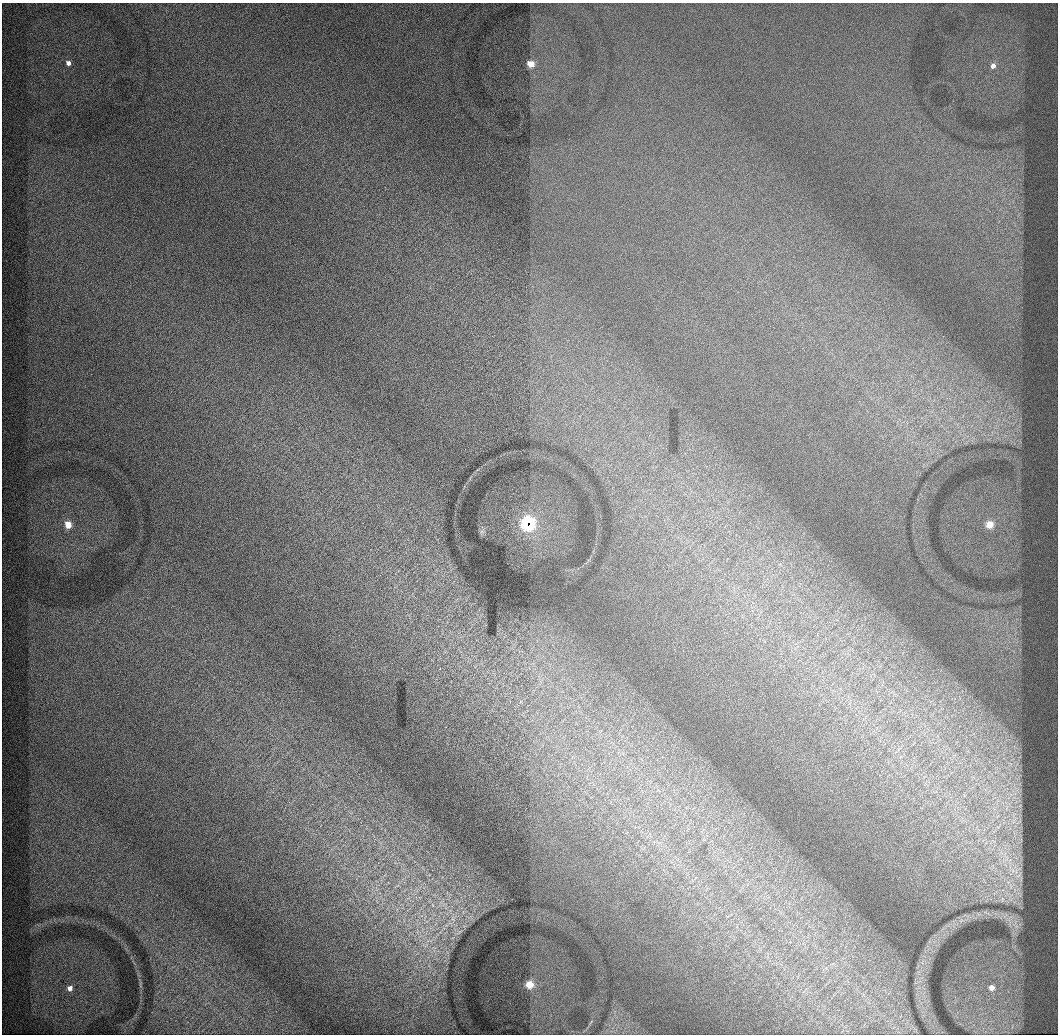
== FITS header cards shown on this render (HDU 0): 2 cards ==
NAXIS1  =                 1056 / Length of Axis 1 (Serial)
NAXIS2  =                 1032 / Length of Axis 2 (Parallel)

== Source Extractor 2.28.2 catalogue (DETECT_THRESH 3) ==
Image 1056 x 1032 px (HDU 0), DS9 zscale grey, 1 PNG px = 1 image px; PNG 1060 x 1036 px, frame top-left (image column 1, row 1032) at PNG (2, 3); no overlay
Background 520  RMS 3.8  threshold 11.3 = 3 sigma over >= 5 px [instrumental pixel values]
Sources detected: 15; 2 with non-positive FLUX_AUTO (blend fragments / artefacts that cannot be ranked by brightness) are not listed; the other 13 listed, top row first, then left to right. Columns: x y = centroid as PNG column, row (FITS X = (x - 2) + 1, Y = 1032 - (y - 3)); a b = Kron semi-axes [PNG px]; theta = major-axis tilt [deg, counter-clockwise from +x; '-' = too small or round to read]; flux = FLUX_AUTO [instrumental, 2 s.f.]
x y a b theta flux
68 63 3 3 - 10000
531 64 4 3 - 31000
993 66 4 3 - 9200
68 525 4 3 - 39000
990 525 4 3 - 39000
1005 859 17 9 54 3700
1013 870 24 22 -15 10000
1016 871 23 12 81 5800
1011 886 17 9 49 4500
1002 899 9 6 71 1100
529 985 4 3 - 51000
70 988 3 3 - 10000
992 988 4 4 - 8300
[2 non-positive-flux detections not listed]